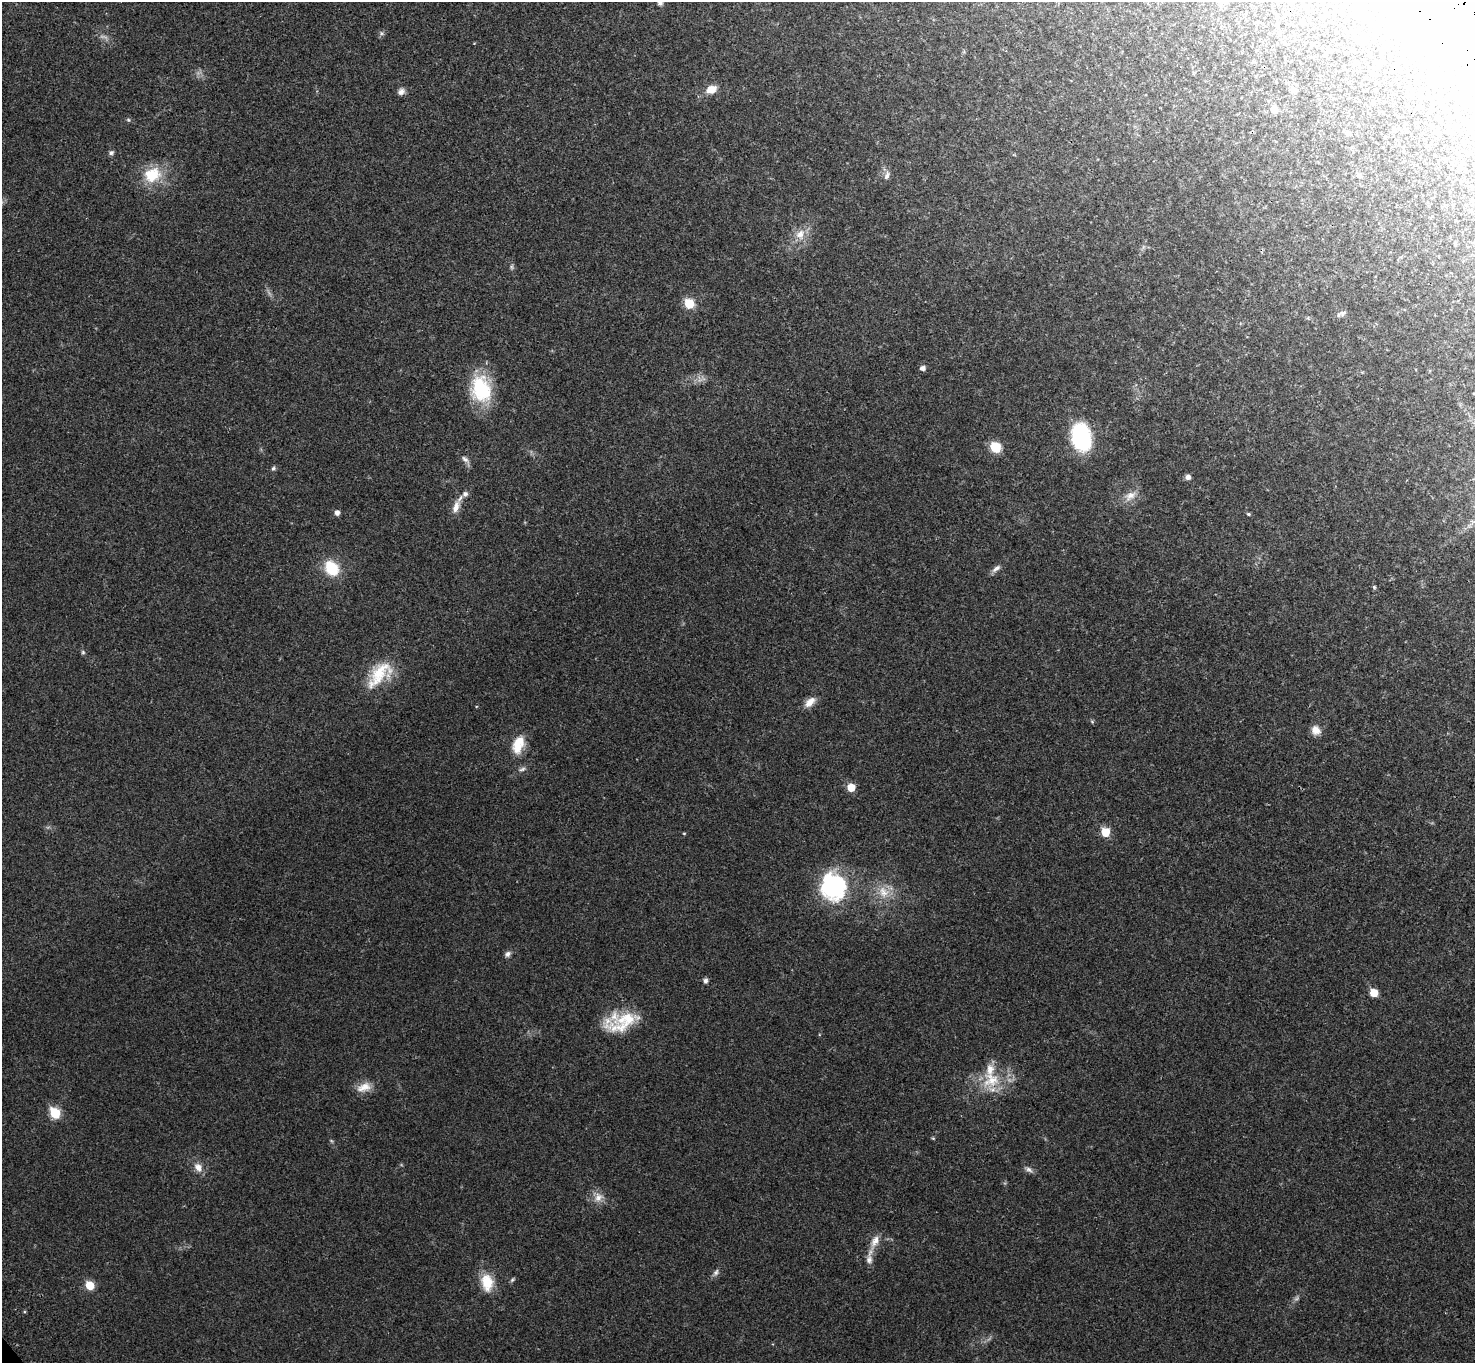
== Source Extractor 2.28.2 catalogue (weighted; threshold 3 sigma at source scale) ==
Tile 10 of 4 x 4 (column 2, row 3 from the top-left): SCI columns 1573-3045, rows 1604-2964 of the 6094 x 6064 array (HDU 1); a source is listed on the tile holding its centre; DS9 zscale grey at full resolution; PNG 1477 x 1365 px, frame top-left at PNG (2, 2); no overlay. Shown black and unused: <1% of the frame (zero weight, under 3 of 4 exposures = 6% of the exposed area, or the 3 px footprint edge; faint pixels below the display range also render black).
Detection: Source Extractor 2.28.2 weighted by HDU 2 'WHT'; one run over the whole footprint, this tile lists its part. Background 0.0342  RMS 0.0039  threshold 0.0175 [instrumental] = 3 sigma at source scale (4.5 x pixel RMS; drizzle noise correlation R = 1.50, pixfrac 1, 0.05/0.05 arcsec/px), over >= 5 px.
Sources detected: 64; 2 too faint to see at this stretch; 1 inside a brighter object's white glare — not listed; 2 inside a brighter listed object's ellipse — not listed separately; the other 59 listed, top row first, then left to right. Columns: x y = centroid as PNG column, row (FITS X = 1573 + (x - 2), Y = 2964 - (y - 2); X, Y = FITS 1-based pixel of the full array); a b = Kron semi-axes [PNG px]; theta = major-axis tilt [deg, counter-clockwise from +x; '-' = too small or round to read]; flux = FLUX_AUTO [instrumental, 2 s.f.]
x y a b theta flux
660 3 7 7 - 1
381 33 6 4 -47 0.71
1364 41 8 7 - 2.5
711 89 11 8 24 4.9
1294 90 9 7 20 1.3
401 92 9 8 - 1.7
1274 109 7 6 - 4.1
128 120 6 4 -2 0.51
1348 133 7 6 - 0.89
111 153 7 6 - 0.9
152 175 25 20 27 12
887 176 13 7 71 1.7
1359 176 7 6 - 0.95
800 234 16 12 62 4.8
511 267 7 4 -89 0.69
689 303 7 7 - 11
1343 313 10 7 7 1.3
922 368 5 4 - 1.8
481 389 29 22 -75 26
1081 437 25 16 -81 40
995 447 8 7 - 12
465 459 13 6 -40 1.5
273 468 6 5 - 0.69
1188 477 6 6 - 1.5
1130 496 18 11 33 3.9
456 507 20 8 71 3.6
337 513 5 5 - 1.9
1248 514 5 4 - 0.55
331 568 16 13 -52 13
996 568 14 6 39 1.7
1374 587 5 4 - 0.55
83 652 6 5 - 0.59
379 674 41 19 48 15
810 702 17 8 44 3.4
1316 730 12 10 -57 3.1
518 745 23 13 72 7.7
522 769 10 5 19 1.1
851 787 5 5 - 8.2
1105 832 6 6 - 11
684 833 5 3 - 0.32
835 885 36 24 86 34
883 892 19 14 -60 6.7
508 954 8 6 39 1.3
705 981 6 6 - 1.1
1374 993 5 5 - 9
624 1022 48 19 17 17
991 1080 27 24 16 15
364 1087 21 12 19 4.7
55 1113 6 6 - 20
933 1138 6 3 -19 0.37
198 1167 11 9 -55 3.1
1029 1169 11 6 -31 1.3
598 1197 13 11 75 3.4
875 1241 18 10 61 3.9
869 1260 12 9 79 2.3
716 1272 10 6 58 1.2
512 1280 8 4 54 0.61
487 1282 22 15 -81 8.9
90 1285 6 5 - 11
Isophote crosses this tile's border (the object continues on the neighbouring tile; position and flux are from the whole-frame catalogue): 1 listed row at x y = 660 3